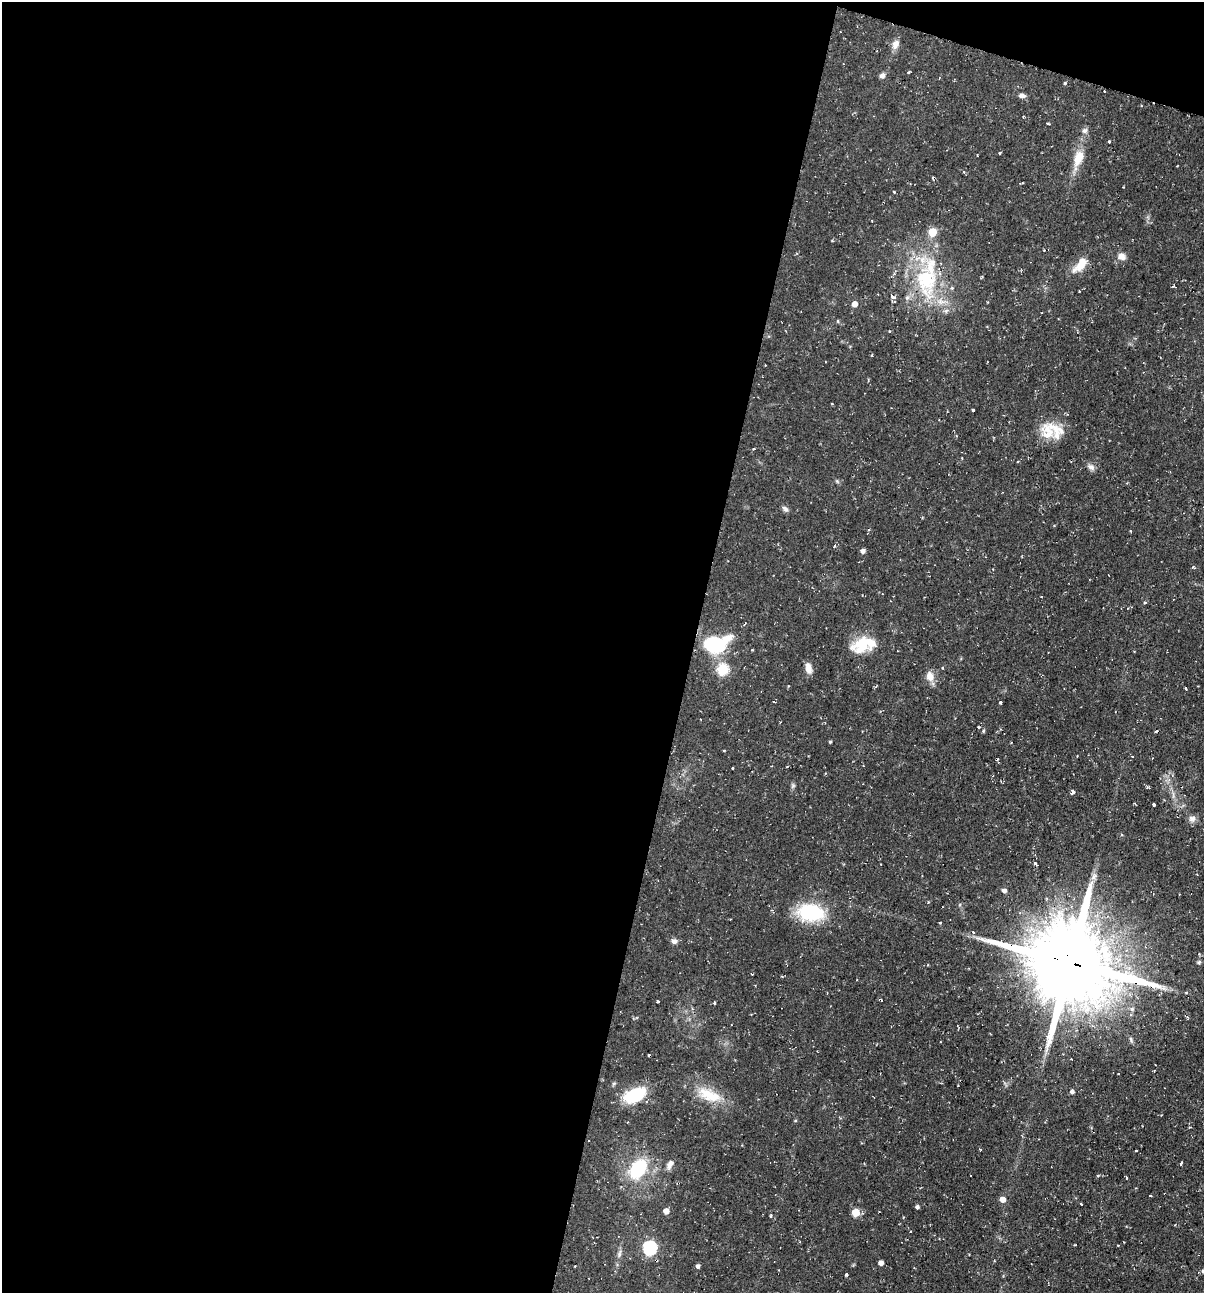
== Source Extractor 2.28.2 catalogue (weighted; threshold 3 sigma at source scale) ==
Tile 1 of 4 x 4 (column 1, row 1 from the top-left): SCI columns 253-1454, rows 3873-5163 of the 5184 x 5163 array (HDU 1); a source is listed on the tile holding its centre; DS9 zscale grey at full resolution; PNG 1206 x 1295 px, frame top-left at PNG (2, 2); no overlay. Shown black and unused: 59% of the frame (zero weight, under 2 of 3 exposures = <1% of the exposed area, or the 3 px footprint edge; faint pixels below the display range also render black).
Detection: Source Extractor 2.28.2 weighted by HDU 2 'WHT'; one run over the whole footprint, this tile lists its part. Background 0.058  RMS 0.0064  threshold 0.0286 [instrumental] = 3 sigma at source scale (4.5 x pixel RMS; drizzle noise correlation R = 1.50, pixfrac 1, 0.05/0.05 arcsec/px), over >= 5 px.
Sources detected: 92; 1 inside a brighter object's white glare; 7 cosmic-ray / hot-pixel residue — not listed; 4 inside a brighter listed object's ellipse — not listed separately; the other 80 listed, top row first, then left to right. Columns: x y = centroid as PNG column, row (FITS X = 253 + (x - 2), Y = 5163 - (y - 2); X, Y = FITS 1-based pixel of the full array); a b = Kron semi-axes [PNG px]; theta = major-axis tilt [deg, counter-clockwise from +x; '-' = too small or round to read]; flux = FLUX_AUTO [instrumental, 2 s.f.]
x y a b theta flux
895 44 11 8 67 3.7
908 72 4 3 - 0.62
882 76 6 5 - 2.4
1065 83 4 3 - 0.69
1022 96 9 5 -3 2.1
1048 124 4 3 - 1.6
1085 130 8 7 - 1.8
1109 142 3 3 - 2.4
1000 153 3 3 - 0.62
1079 158 18 10 67 9.5
963 171 3 3 - 0.74
894 192 3 3 - 0.57
932 232 5 5 - 18
832 241 3 3 - 0.55
1122 256 10 8 -43 3.2
1081 265 21 9 49 9.6
926 280 44 29 -83 53
1173 286 5 3 - 0.62
893 297 4 3 - 5.6
855 304 5 5 - 3.9
832 404 3 2 - 0.7
973 410 3 3 - 2.8
1048 433 30 18 -70 15
754 449 3 2 - 0.79
1018 461 3 3 - 1.4
1091 467 10 7 -34 2.3
785 509 9 6 -48 1.7
1131 531 4 2 - 0.44
835 546 5 4 - 0.86
863 551 5 5 - 1.9
715 644 22 13 18 48
862 644 26 17 31 17
808 668 13 7 -75 4.2
722 669 6 5 - 46
930 676 13 10 -79 5.3
1186 688 3 2 - 1.1
1000 702 4 3 - 0.68
979 727 3 2 - 1
830 742 3 3 - 0.68
724 751 3 2 - 0.51
1132 756 3 2 - 0.44
733 768 3 2 - 0.55
793 786 6 4 0 0.89
1072 792 4 3 - 7.9
1154 804 3 3 - 2.7
1192 818 10 7 -19 2.5
1035 863 5 3 - 1.2
1004 891 5 5 - 2.1
811 912 30 19 -9 34
940 923 3 3 - 1.5
973 932 3 3 - 1.9
674 941 8 6 -1 2
1068 962 29 24 -21 7200
1199 962 5 5 - 0.97
1186 992 3 3 - 0.7
658 1002 3 2 - 0.61
714 1003 3 3 - 0.74
1132 1009 5 5 - 1.3
1131 1039 8 4 -80 1
1072 1092 4 4 - 2
635 1095 25 14 24 24
709 1095 35 15 -23 16
1136 1151 3 2 - 0.62
670 1164 11 6 62 2.8
1181 1164 4 3 - 2.1
638 1169 24 15 53 31
1126 1178 4 2 - 0.67
1003 1199 5 5 - 4.3
1081 1204 3 2 - 0.98
917 1207 4 4 - 1.3
666 1211 4 4 - 4.8
856 1212 5 5 - 16
770 1216 4 3 - 0.62
1118 1245 3 2 - 0.75
650 1248 6 6 - 88
619 1254 8 4 90 1.4
881 1263 4 4 - 3
698 1266 5 4 - 1.4
1203 1271 5 4 - 1.1
846 1274 3 3 - 1.5
Overlapping masked pixels (flux is a lower limit): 1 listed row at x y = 1068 962
Isophote crosses this tile's border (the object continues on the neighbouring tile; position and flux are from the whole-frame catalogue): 1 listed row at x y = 1203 1271